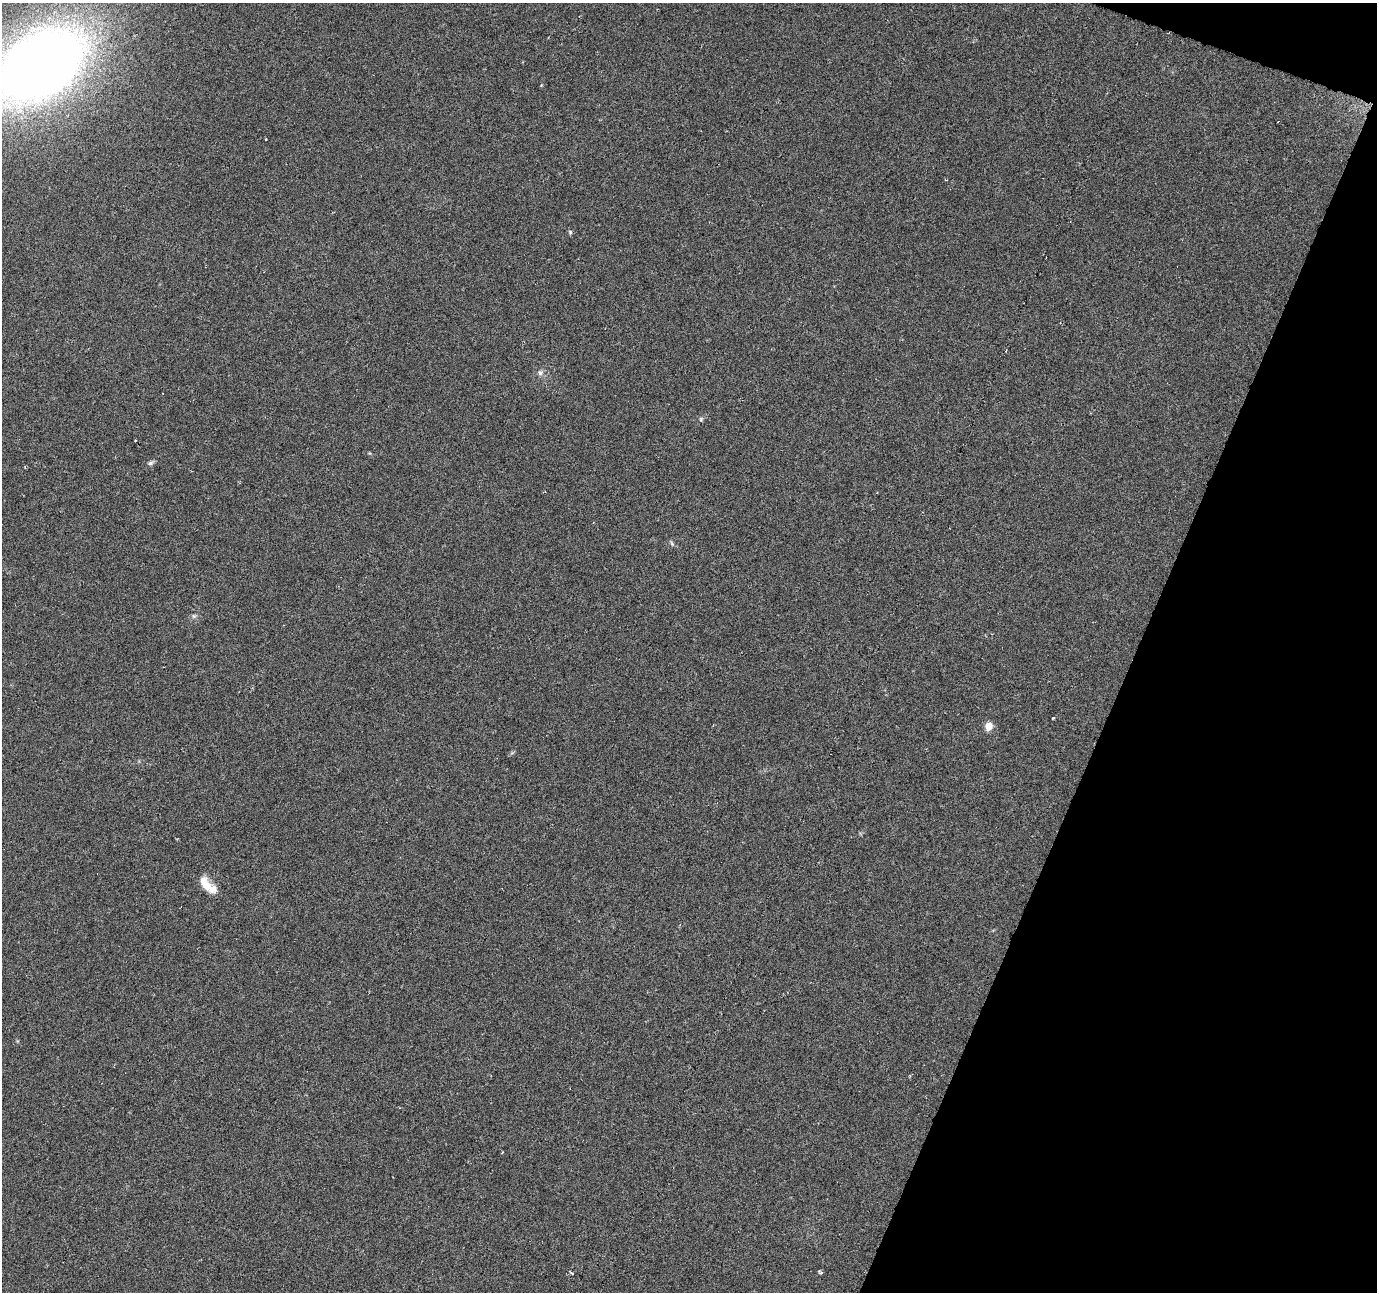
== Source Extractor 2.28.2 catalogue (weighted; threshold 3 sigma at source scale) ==
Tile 8 of 4 x 4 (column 4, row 2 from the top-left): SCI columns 4131-5505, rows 2856-4145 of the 5505 x 5644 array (HDU 1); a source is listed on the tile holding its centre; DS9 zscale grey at full resolution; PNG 1379 x 1294 px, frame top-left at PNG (2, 3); no overlay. Shown black and unused: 18% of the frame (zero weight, under 3 of 6 exposures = <1% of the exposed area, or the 3 px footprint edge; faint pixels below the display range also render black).
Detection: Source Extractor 2.28.2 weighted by HDU 2 'WHT'; one run over the whole footprint, this tile lists its part. Background 0.0271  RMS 0.0039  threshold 0.0158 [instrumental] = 3 sigma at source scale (4.09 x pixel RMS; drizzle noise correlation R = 1.36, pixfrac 0.8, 0.0396/0.0396 arcsec/px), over >= 5 px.
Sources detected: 14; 1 cosmic-ray / hot-pixel residue — not listed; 1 inside a brighter listed object's ellipse — not listed separately; the other 12 listed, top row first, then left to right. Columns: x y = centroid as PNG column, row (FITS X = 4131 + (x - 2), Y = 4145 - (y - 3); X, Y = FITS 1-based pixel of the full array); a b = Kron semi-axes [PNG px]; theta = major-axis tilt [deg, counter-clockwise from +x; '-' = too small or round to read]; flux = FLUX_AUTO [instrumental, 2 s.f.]
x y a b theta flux
40 65 78 47 33 490
570 232 5 5 - 0.53
540 373 7 7 - 1.2
701 419 6 5 - 0.58
150 463 8 5 27 0.82
672 544 8 3 -59 0.56
194 616 6 5 - 0.64
1053 718 3 3 - 0.56
989 726 5 5 - 9
211 888 18 12 -33 3.9
572 1273 4 3 - 0.42
821 1273 6 4 21 0.63
Isophote crosses this tile's border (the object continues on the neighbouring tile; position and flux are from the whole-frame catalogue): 1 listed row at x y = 40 65